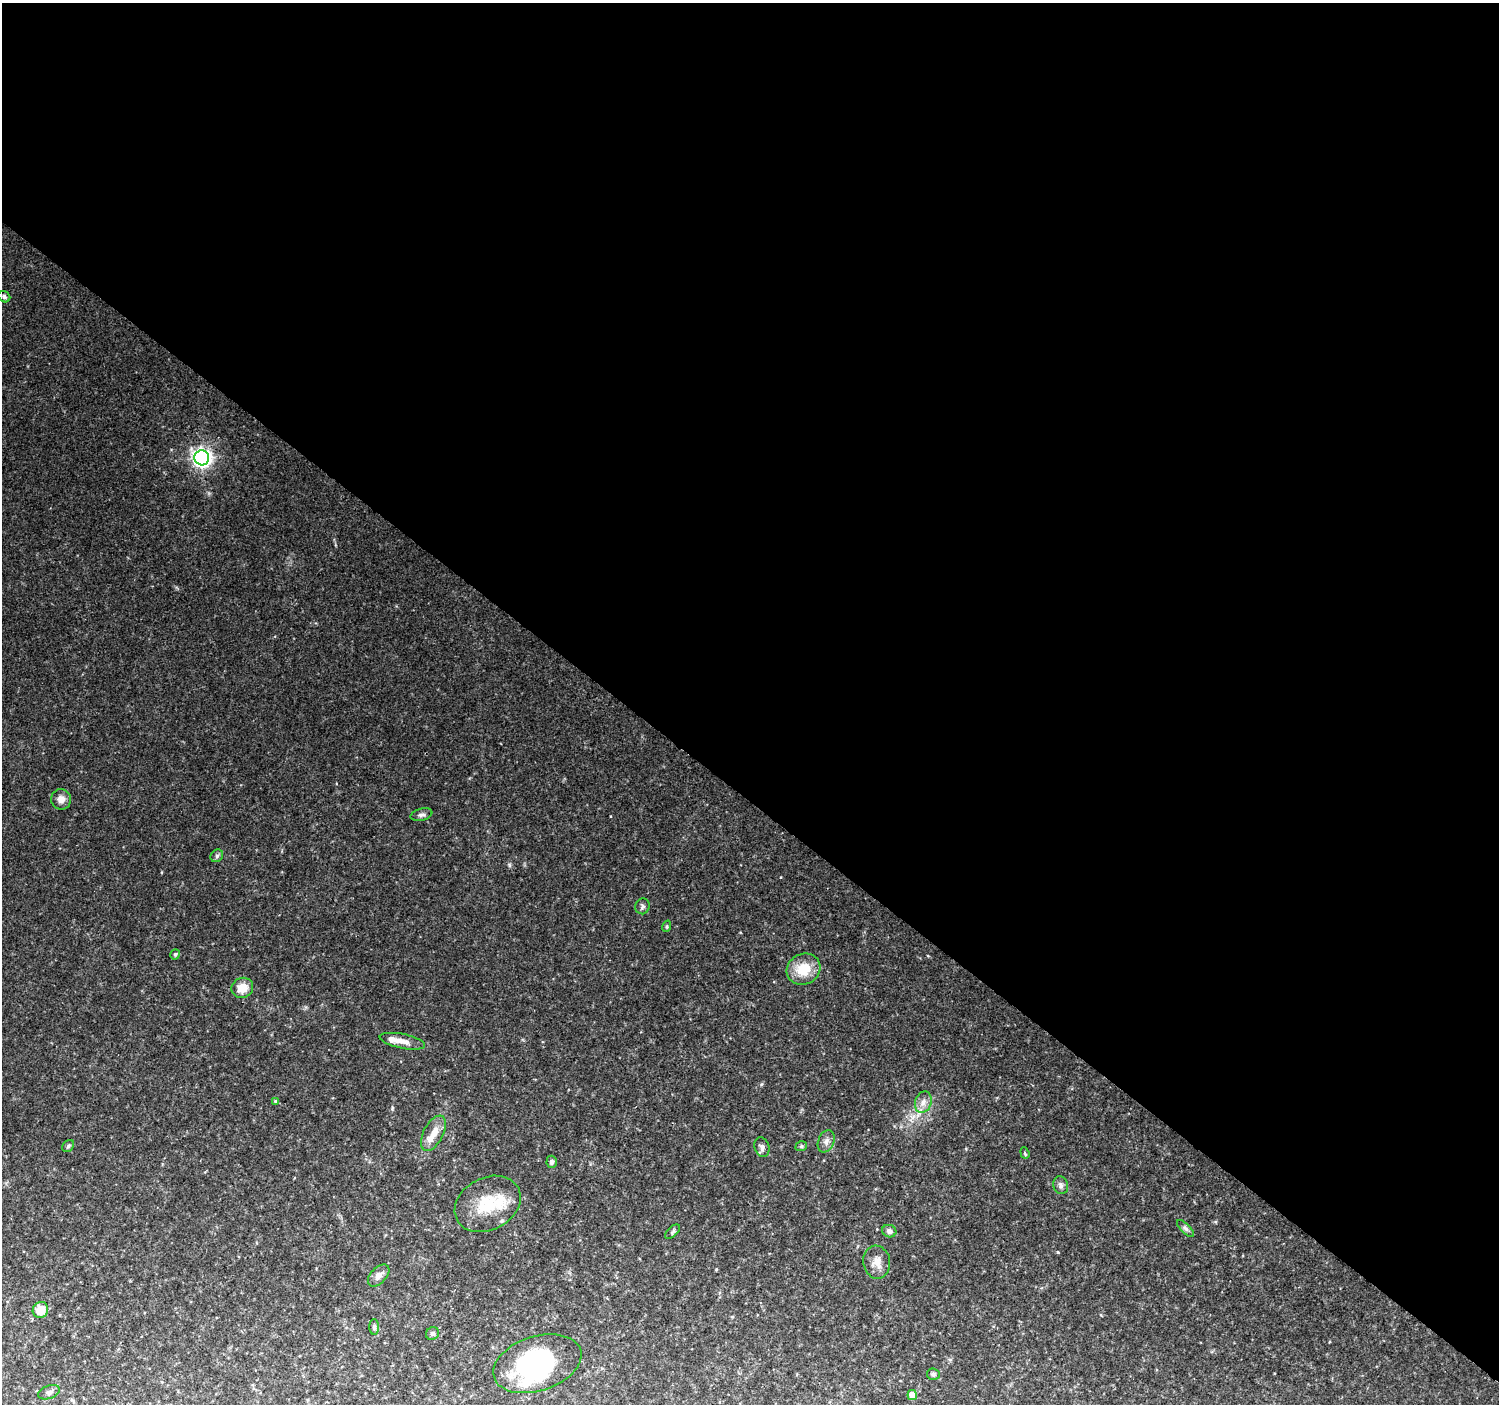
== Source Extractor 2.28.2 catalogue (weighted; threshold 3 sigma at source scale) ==
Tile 3 of 4 x 4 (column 3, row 1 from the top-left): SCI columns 3003-4499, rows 4448-5849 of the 5997 x 6023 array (HDU 1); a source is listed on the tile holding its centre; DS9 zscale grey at full resolution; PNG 1501 x 1406 px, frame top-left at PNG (2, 3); each listed source drawn as its Kron ellipse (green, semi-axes under 4 px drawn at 4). Shown black and unused: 57% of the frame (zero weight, under 2 of 3 exposures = <1% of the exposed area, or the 3 px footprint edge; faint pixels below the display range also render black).
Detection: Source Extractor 2.28.2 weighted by HDU 2 'WHT'; one run over the whole footprint, this tile lists its part. Background 0.111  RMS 0.0084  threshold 0.0379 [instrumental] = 3 sigma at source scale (4.5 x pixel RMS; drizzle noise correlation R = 1.50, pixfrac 1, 0.0396/0.0396 arcsec/px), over >= 5 px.
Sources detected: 38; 2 inside a brighter object's white glare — neither listed nor drawn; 2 inside a brighter listed object's ellipse — not listed separately; the other 34 listed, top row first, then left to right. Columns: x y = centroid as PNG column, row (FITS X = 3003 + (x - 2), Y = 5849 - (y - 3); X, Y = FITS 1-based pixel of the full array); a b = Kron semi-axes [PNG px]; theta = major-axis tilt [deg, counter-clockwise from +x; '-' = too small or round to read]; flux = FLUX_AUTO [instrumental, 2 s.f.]
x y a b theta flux
4 297 6 5 - 1.9
202 458 7 7 - 390
61 799 10 10 - 6.3
421 815 11 6 13 2.6
217 856 7 5 46 1.8
642 906 8 7 - 2.4
667 926 6 3 72 1
175 954 5 4 - 1.6
804 969 17 15 27 21
242 988 11 10 - 12
402 1041 23 7 -11 7.4
275 1101 4 4 - 0.86
923 1102 11 8 71 5.7
433 1133 19 10 63 11
826 1141 11 8 68 3.9
68 1146 7 5 46 1.4
801 1146 6 4 20 1.3
762 1147 10 7 -75 3.3
1025 1153 6 3 -71 1.3
552 1162 6 5 - 2.2
1061 1185 9 7 -75 3
488 1204 35 26 28 37
1185 1228 11 4 -45 2.4
889 1231 7 6 - 3.2
673 1232 9 5 42 1.6
877 1262 16 13 -81 8.6
379 1275 13 7 47 5.1
40 1310 8 7 - 13
374 1327 8 5 -89 1.8
432 1333 7 6 - 2.2
537 1364 45 27 18 79
933 1374 6 5 - 1.9
49 1392 11 6 19 3
912 1395 5 4 - 9.7